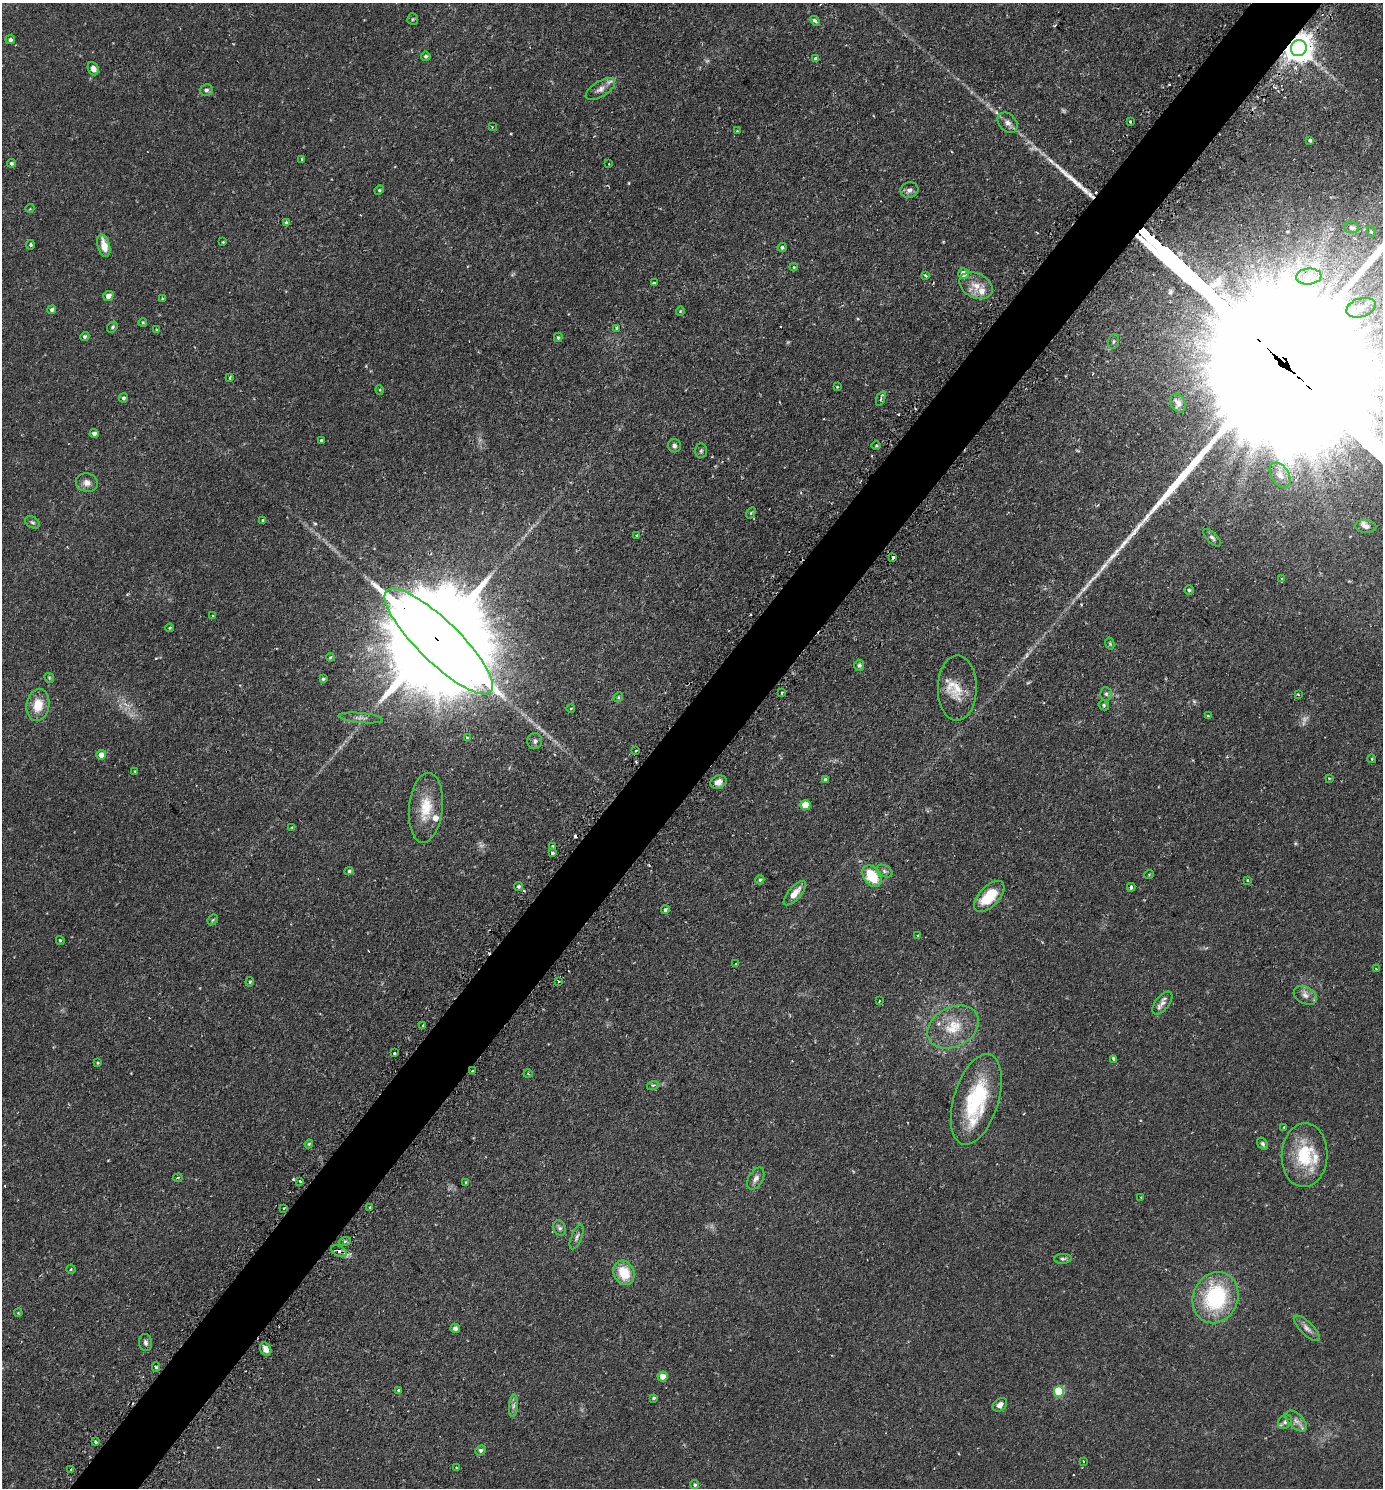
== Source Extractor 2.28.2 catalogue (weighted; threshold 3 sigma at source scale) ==
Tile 10 of 4 x 4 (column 2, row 3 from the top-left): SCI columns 1697-3077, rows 1520-3005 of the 6013 x 6010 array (HDU 1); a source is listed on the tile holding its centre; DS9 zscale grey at full resolution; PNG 1385 x 1490 px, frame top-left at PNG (2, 3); each listed source drawn as its Kron ellipse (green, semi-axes under 4 px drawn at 4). Shown black and unused: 5% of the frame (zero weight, under 2 of 3 exposures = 3% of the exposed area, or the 3 px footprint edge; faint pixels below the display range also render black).
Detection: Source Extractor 2.28.2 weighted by HDU 2 'WHT'; one run over the whole footprint, this tile lists its part. Background 0.106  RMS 0.0055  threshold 0.0245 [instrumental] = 3 sigma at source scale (4.5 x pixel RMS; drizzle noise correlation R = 1.50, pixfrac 1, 0.05/0.05 arcsec/px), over >= 5 px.
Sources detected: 194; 8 too faint to see at this stretch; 9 cosmic-ray / hot-pixel residue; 2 long thin detections or spike segments (spike, bleed or trail) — neither listed nor drawn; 7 inside a brighter listed object's ellipse — not listed separately; the other 168 listed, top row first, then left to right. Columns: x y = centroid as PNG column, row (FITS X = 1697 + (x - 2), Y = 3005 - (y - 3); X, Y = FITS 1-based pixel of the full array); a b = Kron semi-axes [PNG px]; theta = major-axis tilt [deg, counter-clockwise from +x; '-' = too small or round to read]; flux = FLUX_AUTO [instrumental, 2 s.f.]
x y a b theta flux
413 19 6 5 - 0.76
815 21 6 3 -43 1.8
10 40 5 4 - 1.4
1299 48 8 8 - 820
426 56 5 4 - 1.1
815 58 3 3 - 1.2
93 69 7 5 -68 2.7
600 89 17 7 32 3.4
206 90 6 6 - 1.2
1130 121 3 3 - 0.55
1008 123 11 8 -47 2.9
492 127 3 2 - 0.41
737 131 3 2 - 0.51
1310 140 4 4 - 0.9
302 159 4 3 - 1.2
11 163 4 4 - 1
609 164 2 2 - 0.33
379 190 5 4 - 0.68
909 190 9 8 - 2
30 208 4 3 - 0.48
286 223 4 3 - 1.8
1352 228 7 5 -10 1.2
1371 232 5 3 - 0.75
223 242 3 3 - 0.43
30 245 5 4 - 1
104 246 12 6 -76 7.3
782 247 4 4 - 0.93
794 267 4 4 - 0.53
963 274 5 5 - 4.7
925 276 3 3 - 1.8
1309 276 13 8 5 5
654 283 3 3 - 1
976 286 17 12 -27 7.1
108 296 5 5 - 3.1
162 298 3 3 - 0.48
1361 308 15 9 17 6.3
52 310 4 4 - 1.2
680 311 4 4 - 0.51
143 322 4 3 - 0.62
112 327 6 4 52 0.98
617 328 4 4 - 0.95
157 330 4 4 - 0.56
85 336 5 4 - 0.98
558 337 5 4 - 0.71
1114 341 7 5 72 1.1
230 378 4 3 - 0.81
837 387 4 3 - 0.38
380 390 5 3 - 0.44
123 398 4 4 - 1
881 399 8 2 69 0.86
1178 403 10 7 -63 2.8
94 433 4 4 - 1.7
321 440 3 3 - 0.83
876 445 4 3 - 0.59
674 446 6 6 - 1.7
701 451 7 6 - 1.1
1280 475 14 8 -57 3.9
87 483 11 9 -13 3.3
751 513 6 4 60 0.61
263 520 4 3 - 0.56
32 522 8 5 -29 1.1
1366 526 11 6 -7 2.1
637 535 3 3 - 0.56
1212 538 11 5 -45 1.5
893 557 3 3 - 1.1
1282 578 4 3 - 0.63
1189 590 5 5 - 0.93
213 616 4 4 - 0.5
170 628 4 3 - 0.51
439 641 73 21 -44 26000
1110 644 6 4 -78 0.68
330 657 4 3 - 0.53
859 665 6 5 - 1.2
49 678 5 4 - 0.66
323 679 4 3 - 0.81
957 688 33 19 89 13
782 693 3 3 - 0.89
1106 694 7 5 -87 1.2
1298 694 3 2 - 0.46
618 697 5 4 - 0.69
38 705 16 11 80 10
1104 705 5 4 - 0.81
571 708 4 3 - 0.45
1208 716 3 3 - 0.47
361 718 22 5 -6 2.9
467 738 4 3 - 0.92
535 741 8 7 - 1.8
636 751 3 3 - 1.2
101 755 5 4 - 4.6
1372 759 4 3 - 0.46
135 771 3 3 - 0.47
1329 778 3 3 - 0.65
825 779 3 3 - 0.67
719 782 8 6 19 3.3
805 805 5 5 - 13
426 808 35 16 84 16
292 827 4 3 - 0.48
553 846 3 3 - 0.92
552 853 3 3 - 1.6
349 871 4 4 - 0.86
884 871 8 5 -27 1.3
1149 874 5 3 - 0.45
872 876 12 8 -53 19
760 880 4 4 - 0.87
1247 880 3 3 - 0.5
518 886 4 4 - 0.93
1131 887 4 3 - 2.6
795 893 15 6 49 5.6
989 896 19 10 46 18
665 910 4 4 - 1
213 920 6 4 44 0.65
917 936 3 2 - 0.64
60 940 4 3 - 0.73
736 964 3 2 - 0.75
1376 969 3 2 - 0.53
559 981 3 3 - 0.6
250 982 5 4 - 0.76
1305 995 12 8 -28 2.9
879 1001 2 2 - 0.41
1162 1003 13 6 51 2.8
423 1025 3 3 - 1.5
953 1027 27 19 28 17
394 1053 3 3 - 1.3
1114 1059 3 3 - 5.5
97 1063 3 2 - 0.48
473 1071 3 3 - 1.2
528 1074 4 3 - 0.5
653 1085 6 3 17 0.82
976 1099 47 22 73 44
1284 1127 3 3 - 0.71
309 1144 4 4 - 0.64
1263 1144 7 4 -57 1.1
1304 1155 32 23 87 26
178 1178 5 2 - 0.57
756 1179 12 7 61 2.7
299 1181 3 2 - 1
466 1182 4 4 - 0.57
1141 1197 3 2 - 0.63
284 1208 3 2 - 0.69
370 1208 3 2 - 1.1
559 1228 8 6 -62 1.4
577 1237 13 5 67 1.7
345 1241 6 4 19 0.85
339 1251 8 5 -28 3.3
1063 1259 8 5 4 1.2
71 1269 4 4 - 0.77
624 1273 12 10 -66 13
1215 1298 26 22 68 49
18 1313 4 3 - 0.43
455 1328 5 4 - 1.6
1307 1328 17 6 -44 2.9
145 1343 8 6 -83 1.7
266 1349 7 5 -59 3.6
156 1367 5 4 - 0.89
663 1376 5 5 - 4.6
398 1390 3 3 - 0.69
1059 1391 5 5 - 26
654 1398 4 3 - 0.79
1000 1405 8 6 40 2.6
513 1406 11 4 85 1.7
1296 1421 13 7 -45 3
1285 1422 8 6 47 1.3
95 1441 3 3 - 1.5
480 1450 5 5 - 1.1
1083 1461 3 3 - 0.73
456 1468 3 3 - 1.5
71 1469 3 2 - 0.48
695 1485 4 4 - 0.84
Overlapping masked pixels (flux is a lower limit): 4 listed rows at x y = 1299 48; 439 641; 473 1071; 339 1251